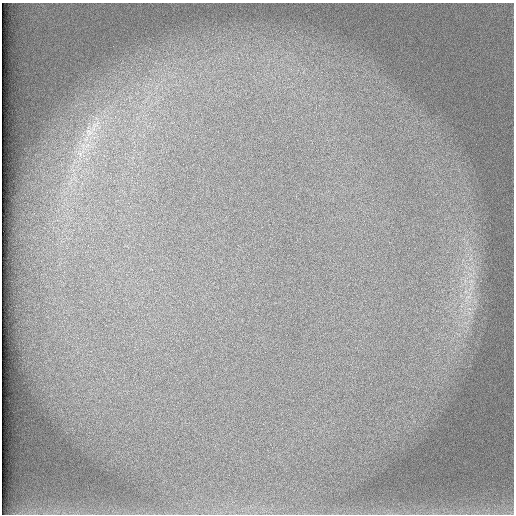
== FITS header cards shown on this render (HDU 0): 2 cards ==
NAXIS1  =                  512 /
NAXIS2  =                  512 /

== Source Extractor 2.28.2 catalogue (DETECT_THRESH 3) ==
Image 512 x 512 px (HDU 0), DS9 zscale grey, 1 PNG px = 1 image px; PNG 516 x 516 px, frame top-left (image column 1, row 512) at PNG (2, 3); no overlay
Background 99.7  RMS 3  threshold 9.03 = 3 sigma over >= 5 px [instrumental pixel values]
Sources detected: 3; all 3 listed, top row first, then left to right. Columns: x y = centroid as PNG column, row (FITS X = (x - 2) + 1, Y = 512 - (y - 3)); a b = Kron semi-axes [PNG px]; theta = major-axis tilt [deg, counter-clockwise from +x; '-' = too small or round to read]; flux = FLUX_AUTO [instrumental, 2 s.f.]
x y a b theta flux
89 132 12 11 - 2200
80 154 7 5 -58 630
468 297 21 8 52 2900